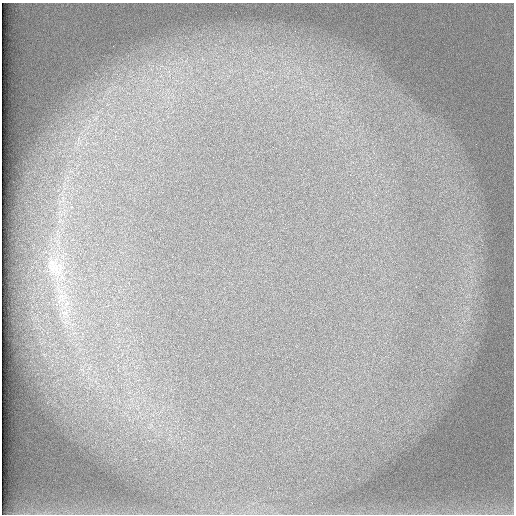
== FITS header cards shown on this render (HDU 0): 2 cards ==
NAXIS1  =                  512 /
NAXIS2  =                  512 /

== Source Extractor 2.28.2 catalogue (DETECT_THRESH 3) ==
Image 512 x 512 px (HDU 0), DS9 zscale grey, 1 PNG px = 1 image px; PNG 516 x 516 px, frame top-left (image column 1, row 512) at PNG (2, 3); no overlay
Background 102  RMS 3.1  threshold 9.38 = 3 sigma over >= 5 px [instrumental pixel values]
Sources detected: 3; all 3 listed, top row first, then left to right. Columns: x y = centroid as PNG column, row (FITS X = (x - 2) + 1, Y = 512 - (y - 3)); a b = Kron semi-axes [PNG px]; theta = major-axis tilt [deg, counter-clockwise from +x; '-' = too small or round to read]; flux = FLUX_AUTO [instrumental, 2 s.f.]
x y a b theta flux
55 267 34 21 -53 8300
61 296 11 7 15 1500
65 313 10 9 - 1600